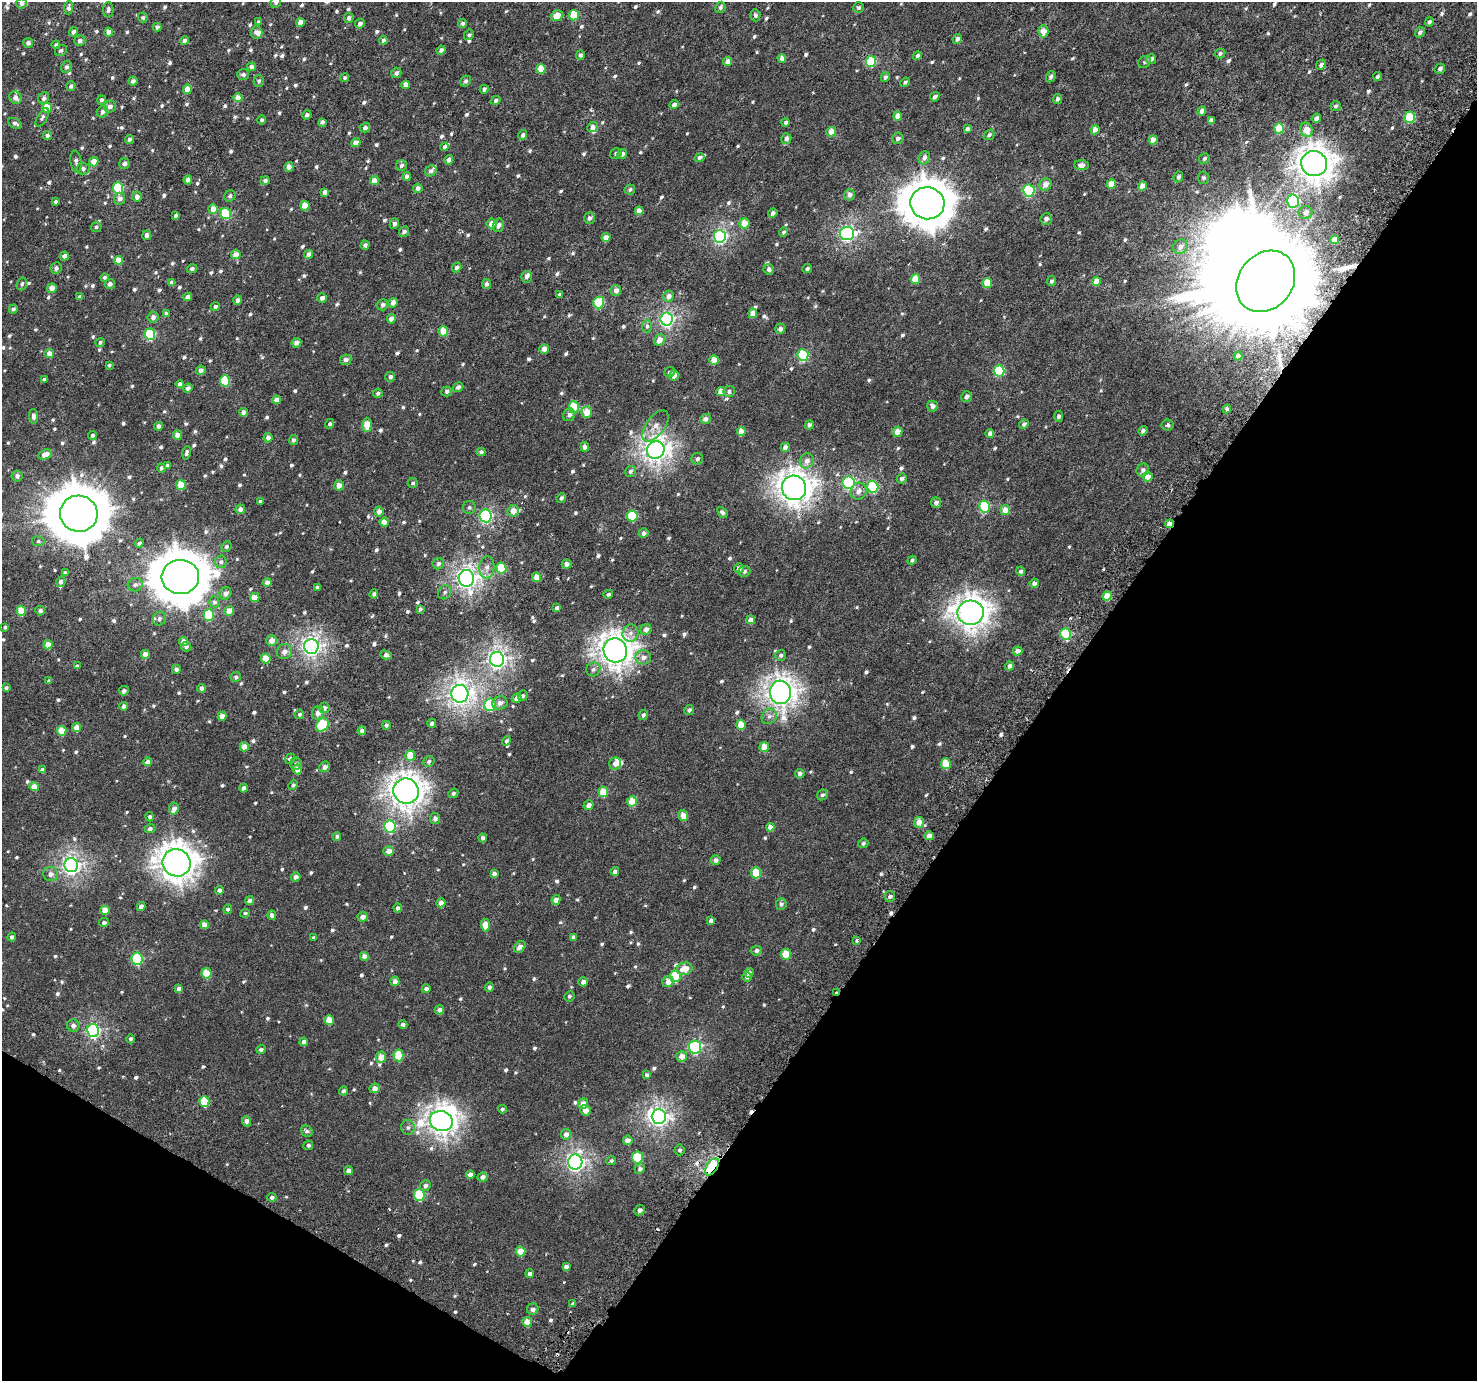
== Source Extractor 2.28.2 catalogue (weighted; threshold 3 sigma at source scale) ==
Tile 15 of 4 x 4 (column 3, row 4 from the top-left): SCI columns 3025-4499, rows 340-1718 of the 6041 x 6121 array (HDU 1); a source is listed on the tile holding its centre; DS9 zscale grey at full resolution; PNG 1479 x 1383 px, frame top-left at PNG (2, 2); each listed source drawn as its Kron ellipse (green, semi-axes under 4 px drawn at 4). Shown black and unused: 33% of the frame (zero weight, under 3 of 6 exposures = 5% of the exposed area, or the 3 px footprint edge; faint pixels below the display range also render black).
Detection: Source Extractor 2.28.2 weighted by HDU 2 'WHT'; one run over the whole footprint, this tile lists its part. Background 2.94e-04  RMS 0.0013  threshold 0.00512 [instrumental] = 3 sigma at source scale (4.09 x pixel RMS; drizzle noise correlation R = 1.36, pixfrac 0.8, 0.0396/0.0396 arcsec/px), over >= 5 px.
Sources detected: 884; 3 inside a brighter object's white glare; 6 cosmic-ray / hot-pixel residue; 2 long thin detections or spike segments (spike, bleed or trail) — neither listed nor drawn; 11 inside a brighter listed object's ellipse — not listed separately; of the other 862, all 500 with FLUX_AUTO >= 0.239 (the completeness limit of this list) listed and drawn (362 fainter detections not listed), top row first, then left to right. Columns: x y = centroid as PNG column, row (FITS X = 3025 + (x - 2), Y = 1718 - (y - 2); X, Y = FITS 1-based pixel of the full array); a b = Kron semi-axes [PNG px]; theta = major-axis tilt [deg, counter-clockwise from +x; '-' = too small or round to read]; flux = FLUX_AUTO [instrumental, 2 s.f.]
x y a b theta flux
276 2 5 5 - 0.34
21 3 5 5 - 0.4
720 7 6 5 - 0.33
68 8 6 4 86 0.32
859 8 5 5 - 0.26
108 10 8 5 -89 0.34
574 15 5 5 - 3.3
755 15 6 5 - 0.28
557 16 6 5 - 1.3
143 17 5 5 - 0.24
349 18 5 4 - 0.4
258 22 4 3 - 0.29
300 22 4 4 - 0.83
1429 22 5 4 - 0.27
360 24 5 4 - 0.44
463 24 5 4 - 0.25
157 27 4 4 - 0.32
1043 31 6 5 - 1.1
73 32 4 4 - 0.37
109 32 4 4 - 1.1
256 32 6 6 - 0.62
1420 32 5 4 - 0.36
469 35 5 5 - 0.25
957 39 5 4 - 0.45
184 40 4 4 - 0.49
383 40 4 4 - 0.37
80 41 5 5 - 0.37
28 43 5 5 - 0.35
56 45 4 3 - 0.24
61 50 6 5 - 0.26
441 50 4 4 - 0.41
1220 54 5 4 - 0.3
580 55 5 4 - 0.31
917 56 4 4 - 0.4
782 58 4 4 - 0.67
1151 59 5 4 - 0.41
728 61 4 4 - 0.78
871 61 5 5 - 5
1145 62 7 5 36 0.31
1321 65 5 4 - 0.37
67 67 6 5 - 0.32
252 67 4 4 - 0.41
541 69 5 4 - 2.2
1440 69 5 4 - 0.36
396 73 5 5 - 0.34
243 75 6 5 - 0.3
885 77 5 4 - 0.3
1051 77 6 4 60 0.33
1377 77 5 4 - 0.24
345 78 4 4 - 0.24
133 81 4 4 - 0.42
259 81 6 5 - 0.27
466 81 6 5 - 0.36
905 82 5 4 - 0.24
406 85 4 4 - 0.89
71 86 5 4 - 0.32
187 89 5 4 - 1.1
484 89 4 4 - 0.32
935 97 5 4 - 0.41
15 98 7 6 - 0.57
44 98 6 5 - 0.4
238 98 4 4 - 1.1
1058 99 5 4 - 0.31
101 100 4 4 - 0.25
496 100 5 4 - 0.27
674 105 5 4 - 0.45
1335 106 5 5 - 0.24
110 107 6 5 - 0.52
47 108 5 5 - 2.6
1202 111 4 4 - 0.72
103 112 6 5 - 0.5
307 115 5 4 - 0.34
898 116 4 4 - 1.1
42 117 10 5 60 0.28
1410 117 5 5 - 5.1
1316 118 5 4 - 0.41
261 120 4 4 - 0.28
1211 120 4 4 - 0.39
322 122 4 4 - 0.45
786 122 4 4 - 0.25
15 123 7 4 -28 0.32
593 127 5 5 - 0.51
365 128 5 4 - 0.36
1279 128 5 5 - 2.9
967 129 4 4 - 0.45
1095 130 4 4 - 1
1306 130 7 6 - 1.3
831 132 5 4 - 1.4
523 135 5 4 - 0.34
989 135 6 4 43 0.3
47 136 4 4 - 0.31
898 138 6 5 - 0.36
129 139 5 4 - 0.3
786 139 5 5 - 0.48
1153 140 4 4 - 0.98
356 143 4 4 - 0.74
444 147 4 3 - 0.28
616 154 6 5 - 0.25
622 154 5 4 - 0.5
699 158 5 4 - 0.33
924 158 7 5 68 0.47
1204 158 5 5 - 0.29
449 160 5 4 - 0.5
76 161 11 5 -81 0.4
94 162 5 4 - 1.1
124 164 5 5 - 0.42
1314 164 13 12 - 130
1081 165 7 5 -5 0.57
401 166 5 5 - 0.35
289 167 5 4 - 0.58
83 168 6 6 - 0.28
431 171 6 5 - 0.4
407 176 4 4 - 0.5
1178 177 5 5 - 0.36
1203 178 6 5 - 0.28
188 180 4 4 - 0.61
374 180 4 4 - 1
265 181 4 4 - 0.34
1045 184 6 5 - 0.85
1111 184 5 4 - 1.3
1142 186 4 4 - 1
118 188 6 5 - 6.5
418 188 5 4 - 0.5
630 189 5 5 - 0.25
1029 191 6 5 - 10
325 192 4 4 - 0.57
849 195 5 5 - 0.57
230 196 6 5 - 0.31
137 197 5 5 - 0.54
120 199 6 5 - 0.53
1293 201 6 6 - 12
56 202 4 3 - 0.24
927 203 17 16 - 290
305 206 5 4 - 2
213 209 5 4 - 1.2
639 211 4 4 - 0.84
773 213 5 4 - 0.45
1306 213 6 6 - 0.55
226 214 6 5 - 6.2
176 216 4 3 - 0.32
589 218 6 5 - 0.32
1046 219 6 5 - 0.42
744 223 5 5 - 1.4
394 224 5 4 - 0.41
491 224 5 5 - 0.92
499 225 7 5 75 0.45
96 227 5 5 - 0.26
404 232 5 4 - 0.4
784 232 5 4 - 0.26
847 234 7 6 - 24
147 235 5 4 - 0.58
720 236 6 6 - 22
606 237 4 4 - 0.97
1335 240 4 4 - 0.82
365 245 4 4 - 0.35
1180 247 8 6 43 0.64
236 254 5 4 - 1.1
309 254 4 4 - 0.65
64 256 5 4 - 0.49
118 260 4 4 - 1.5
457 267 5 4 - 0.39
56 268 6 5 - 0.35
192 269 5 4 - 0.27
769 269 5 5 - 0.39
807 269 5 4 - 0.3
104 277 4 4 - 0.26
526 277 6 5 - 0.38
915 279 5 4 - 1.7
1051 281 5 4 - 0.34
1096 281 5 4 - 1.2
1266 281 33 27 51 5300
172 283 4 4 - 0.52
987 283 5 5 - 2.1
22 284 6 5 - 0.24
110 284 5 4 - 0.45
486 284 5 4 - 0.4
52 288 5 4 - 0.78
616 290 5 5 - 0.66
560 294 4 3 - 0.25
669 296 5 5 - 0.67
80 297 4 3 - 0.3
187 297 4 4 - 0.55
322 298 5 4 - 0.52
238 300 4 4 - 0.52
599 302 6 5 - 5.8
393 303 5 4 - 0.85
383 305 6 5 - 0.42
215 306 4 4 - 0.36
13 309 4 4 - 0.26
753 313 5 4 - 0.78
166 314 4 4 - 0.25
153 317 5 5 - 0.53
391 319 4 4 - 0.83
666 319 6 6 - 28
647 326 6 5 - 0.29
780 329 5 5 - 0.55
443 331 5 5 - 2.1
150 334 6 5 - 8.5
659 340 6 5 - 0.96
100 342 5 4 - 0.24
296 343 5 4 - 0.6
544 349 5 5 - 0.73
49 353 5 4 - 0.81
803 355 6 5 - 8.1
1238 356 4 4 - 0.4
346 360 6 5 - 0.57
714 360 4 4 - 1.5
109 365 4 3 - 0.27
201 370 5 4 - 0.56
999 371 5 5 - 7.1
669 372 5 5 - 0.24
674 375 5 4 - 0.69
390 377 5 5 - 0.33
44 379 4 3 - 0.28
225 381 5 5 - 4.5
180 384 4 4 - 0.51
458 387 5 4 - 0.3
188 388 4 4 - 0.46
447 391 5 5 - 0.31
721 391 5 4 - 1.2
729 391 6 5 - 0.32
378 393 5 4 - 0.3
966 397 6 5 - 0.52
276 400 4 4 - 0.66
932 406 5 5 - 0.54
574 407 6 5 - 3.1
1227 409 4 4 - 0.38
244 412 4 4 - 0.67
587 412 6 5 - 1.5
569 415 6 5 - 0.45
34 416 7 4 -85 0.46
1058 416 5 4 - 0.3
705 419 5 5 - 0.54
330 424 5 4 - 0.28
1024 424 5 4 - 0.35
367 425 7 4 90 2.1
809 425 4 4 - 0.35
1168 425 6 5 - 0.26
158 426 4 4 - 0.45
655 426 18 9 53 1.2
741 431 4 4 - 1.2
1143 431 5 4 - 0.34
897 432 5 5 - 0.98
990 433 4 4 - 0.51
92 435 4 4 - 0.25
177 435 5 4 - 0.76
268 438 4 4 - 0.52
293 440 5 4 - 0.31
585 447 4 4 - 0.56
785 447 5 4 - 0.53
656 450 9 8 - 72
481 452 4 4 - 0.33
186 453 7 4 78 0.29
45 454 7 5 24 1.1
697 459 6 5 - 0.34
807 461 7 7 - 0.71
167 465 4 4 - 0.26
161 468 4 4 - 0.28
1143 470 7 6 - 0.41
630 471 6 5 - 0.29
17 476 5 5 - 0.43
1147 477 5 5 - 0.96
902 479 5 4 - 0.39
413 483 5 5 - 0.24
849 483 6 6 - 15
181 485 5 5 - 2.2
339 485 5 5 - 0.92
873 487 6 5 - 8.3
794 488 12 12 - 110
858 491 8 8 - 0.72
561 498 5 4 - 0.3
260 501 4 4 - 0.24
936 503 5 5 - 0.54
469 507 6 6 - 0.29
985 507 6 5 - 8.5
240 509 5 4 - 0.5
1005 510 5 5 - 1.1
513 511 6 5 - 1
379 512 5 4 - 0.56
722 512 6 4 -49 0.29
79 514 19 18 - 610
486 516 6 6 - 19
632 516 5 5 - 5.2
384 522 4 4 - 1.2
1169 524 4 4 - 0.93
644 533 5 4 - 0.5
38 541 6 5 - 0.25
139 543 4 4 - 0.35
226 546 5 5 - 0.25
912 560 5 4 - 0.25
221 562 6 6 - 0.28
438 564 6 5 - 0.39
567 564 5 4 - 0.59
487 567 11 7 85 0.7
501 568 5 5 - 4
739 568 5 5 - 0.53
744 571 6 5 - 0.37
1021 571 4 4 - 0.35
65 573 4 3 - 0.28
180 577 19 17 -3 440
537 577 4 4 - 1.3
466 578 8 8 - 54
61 582 5 4 - 0.41
267 582 4 4 - 0.51
1034 583 4 4 - 0.5
135 585 7 6 - 0.37
317 587 4 3 - 0.3
445 592 7 6 - 0.33
225 593 6 5 - 0.55
374 594 4 4 - 0.31
608 594 5 4 - 0.33
1107 596 5 4 - 2.1
255 597 5 4 - 1.2
214 602 5 5 - 0.32
557 608 4 3 - 0.36
420 609 4 3 - 0.27
21 611 5 5 - 2.6
40 611 5 4 - 0.41
229 611 5 4 - 1.1
971 613 13 12 - 110
209 615 5 5 - 5
159 618 7 6 - 0.39
750 620 4 4 - 0.7
5 627 4 4 - 0.29
646 629 5 5 - 0.66
630 633 8 8 - 0.6
1066 634 6 5 - 6.3
183 641 4 4 - 0.81
271 641 5 5 - 0.95
48 645 4 4 - 1.3
311 646 7 7 - 45
186 647 5 4 - 0.24
615 650 12 11 - 110
1018 651 5 4 - 0.66
284 652 8 7 - 0.69
145 654 4 4 - 0.91
386 655 6 4 -23 0.5
781 655 5 5 - 0.31
643 657 8 7 - 0.67
266 658 5 4 - 1.6
497 659 7 7 - 43
77 666 4 3 - 0.25
1010 666 4 4 - 0.54
176 669 4 4 - 0.37
593 669 7 6 - 0.35
236 677 5 5 - 0.33
49 681 4 3 - 0.32
6 688 4 4 - 0.26
202 688 4 4 - 0.42
124 691 5 5 - 0.42
780 692 11 10 - 87
460 694 9 8 - 66
523 696 5 4 - 0.27
517 698 5 4 - 0.54
500 703 8 6 20 0.6
490 705 6 5 - 6.4
124 706 4 4 - 0.52
324 708 5 5 - 0.53
689 710 5 5 - 0.33
318 713 7 6 - 0.75
299 714 5 4 - 0.28
643 715 5 4 - 0.26
222 716 4 4 - 0.8
769 716 8 7 - 0.44
432 723 4 4 - 0.31
322 725 7 5 49 6.5
386 725 4 4 - 0.27
741 725 5 5 - 2.1
77 727 4 4 - 1.1
62 731 5 5 - 2.1
362 731 4 4 - 0.66
506 741 5 4 - 0.28
244 747 5 4 - 0.97
764 747 5 5 - 1.2
410 756 5 5 - 2.1
290 759 5 5 - 0.43
429 761 6 5 - 0.3
148 762 4 4 - 0.69
296 764 6 6 - 0.3
615 764 6 6 - 0.62
946 764 5 5 - 2.7
325 767 5 5 - 0.53
297 769 5 4 - 1
43 770 4 4 - 0.54
800 774 5 5 - 0.38
293 785 5 4 - 0.25
34 787 4 4 - 1.3
244 788 4 4 - 0.56
406 791 13 12 - 110
603 792 5 5 - 2.3
453 793 5 4 - 0.28
822 795 6 5 - 0.29
632 801 5 5 - 1.9
589 805 5 5 - 0.54
174 808 6 5 - 0.56
683 815 5 4 - 1.1
150 817 5 4 - 0.29
435 819 5 5 - 0.41
919 822 5 5 - 1
390 827 6 5 - 11
770 827 4 4 - 0.77
150 829 5 4 - 0.35
337 836 4 4 - 0.31
929 836 4 4 - 0.75
483 838 4 4 - 0.43
863 843 5 4 - 0.31
389 851 5 5 - 0.77
715 860 5 4 - 0.39
177 863 14 13 - 140
71 865 7 7 - 40
615 871 4 4 - 0.5
756 873 5 5 - 3.1
51 874 7 7 - 0.59
494 874 4 4 - 0.62
296 877 5 4 - 0.45
219 890 4 4 - 0.42
890 896 5 5 - 0.36
556 900 5 4 - 0.77
250 901 4 4 - 0.5
441 903 4 4 - 0.89
781 904 6 5 - 0.32
141 906 4 4 - 0.57
398 908 4 4 - 0.31
228 909 4 4 - 0.25
105 910 5 4 - 1.2
245 913 5 4 - 0.26
272 915 5 4 - 0.53
362 917 5 4 - 0.59
711 921 4 4 - 0.43
104 923 5 4 - 0.33
204 925 4 4 - 0.69
485 925 6 4 -86 1.4
12 937 4 4 - 0.33
573 937 4 4 - 0.46
314 938 4 3 - 0.27
857 941 3 3 - 0.35
520 947 6 5 - 0.61
756 951 5 5 - 0.39
786 954 5 5 - 2.4
364 956 4 4 - 0.62
137 959 6 5 - 7.9
685 969 8 6 16 1.4
206 973 5 5 - 2.5
749 973 5 4 - 0.31
675 976 6 5 - 4.6
747 977 5 4 - 0.37
395 981 5 4 - 0.61
668 981 6 5 - 0.86
583 982 5 4 - 0.57
489 987 4 4 - 0.33
179 989 4 4 - 0.52
426 989 4 4 - 0.37
836 992 3 3 - 0.26
569 996 5 5 - 0.25
439 1010 5 4 - 0.53
329 1020 5 5 - 1.5
403 1024 4 4 - 0.31
73 1025 6 6 - 0.52
93 1031 6 6 - 21
131 1039 4 4 - 0.26
304 1042 4 4 - 0.47
695 1047 6 6 - 16
261 1049 5 4 - 0.34
398 1055 6 5 - 3.1
682 1056 5 5 - 0.83
381 1057 5 5 - 1.4
647 1075 4 4 - 0.35
374 1088 5 5 - 0.78
343 1091 4 4 - 0.29
204 1101 5 5 - 3.2
583 1104 5 5 - 0.92
502 1109 4 4 - 0.25
585 1110 5 5 - 0.8
659 1117 7 7 - 39
246 1121 5 4 - 0.46
441 1121 11 10 - 85
408 1127 7 7 - 0.34
307 1131 6 5 - 0.29
566 1134 5 5 - 0.59
628 1140 5 4 - 0.69
308 1145 5 4 - 0.29
680 1150 5 5 - 0.27
637 1157 6 5 - 5.7
611 1161 5 4 - 0.24
575 1162 7 7 - 36
712 1167 10 5 59 17
640 1169 5 5 - 0.32
348 1171 4 4 - 0.58
470 1175 4 4 - 0.52
483 1177 5 5 - 0.52
425 1186 5 5 - 0.34
419 1195 6 5 - 4.4
272 1197 5 4 - 0.34
639 1210 5 4 - 0.5
520 1251 5 5 - 1.5
566 1267 4 4 - 0.4
530 1274 4 4 - 0.38
573 1304 4 3 - 0.33
533 1309 6 5 - 0.44
527 1322 5 4 - 1.4
Overlapping masked pixels (flux is a lower limit): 4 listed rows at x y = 1266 281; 1169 524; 836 992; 712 1167
Isophote crosses this tile's border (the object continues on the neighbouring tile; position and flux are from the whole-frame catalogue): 3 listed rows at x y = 276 2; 21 3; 108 10